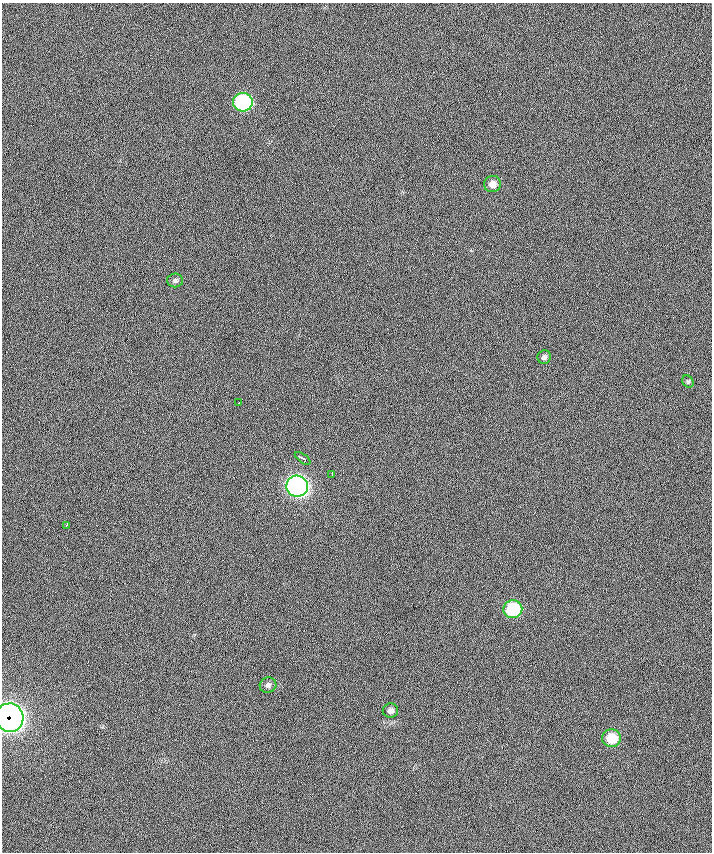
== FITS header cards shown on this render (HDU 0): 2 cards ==
NAXIS1  =                  710 /
NAXIS2  =                  850 /

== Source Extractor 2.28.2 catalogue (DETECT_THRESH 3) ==
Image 710 x 850 px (HDU 0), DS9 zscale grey, 1 PNG px = 1 image px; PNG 714 x 854 px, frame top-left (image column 1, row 850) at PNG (2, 3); each listed source drawn as its Kron ellipse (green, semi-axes under 4 px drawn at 4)
Background -0.0585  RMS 22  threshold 65.8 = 3 sigma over >= 5 px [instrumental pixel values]
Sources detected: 15; all 15 listed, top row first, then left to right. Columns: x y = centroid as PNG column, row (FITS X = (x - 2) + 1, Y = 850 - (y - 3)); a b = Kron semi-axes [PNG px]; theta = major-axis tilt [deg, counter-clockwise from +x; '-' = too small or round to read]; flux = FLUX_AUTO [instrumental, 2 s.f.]
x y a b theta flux
243 102 10 9 - 160000
492 184 8 8 - 11000
175 280 8 7 - 3500
544 357 7 6 - 3800
688 381 7 5 -54 2200
238 403 3 2 - 1900
303 458 9 3 -35 4700
332 474 4 2 - 1900
297 486 11 10 - 510000
66 525 4 2 - 2800
513 609 9 9 - 80000
268 685 8 7 - 4500
390 711 8 7 - 6600
10 718 14 14 - 890000
611 738 9 9 - 35000
At the frame edge (FLAGS 8, measured only in part): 1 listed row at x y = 10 718